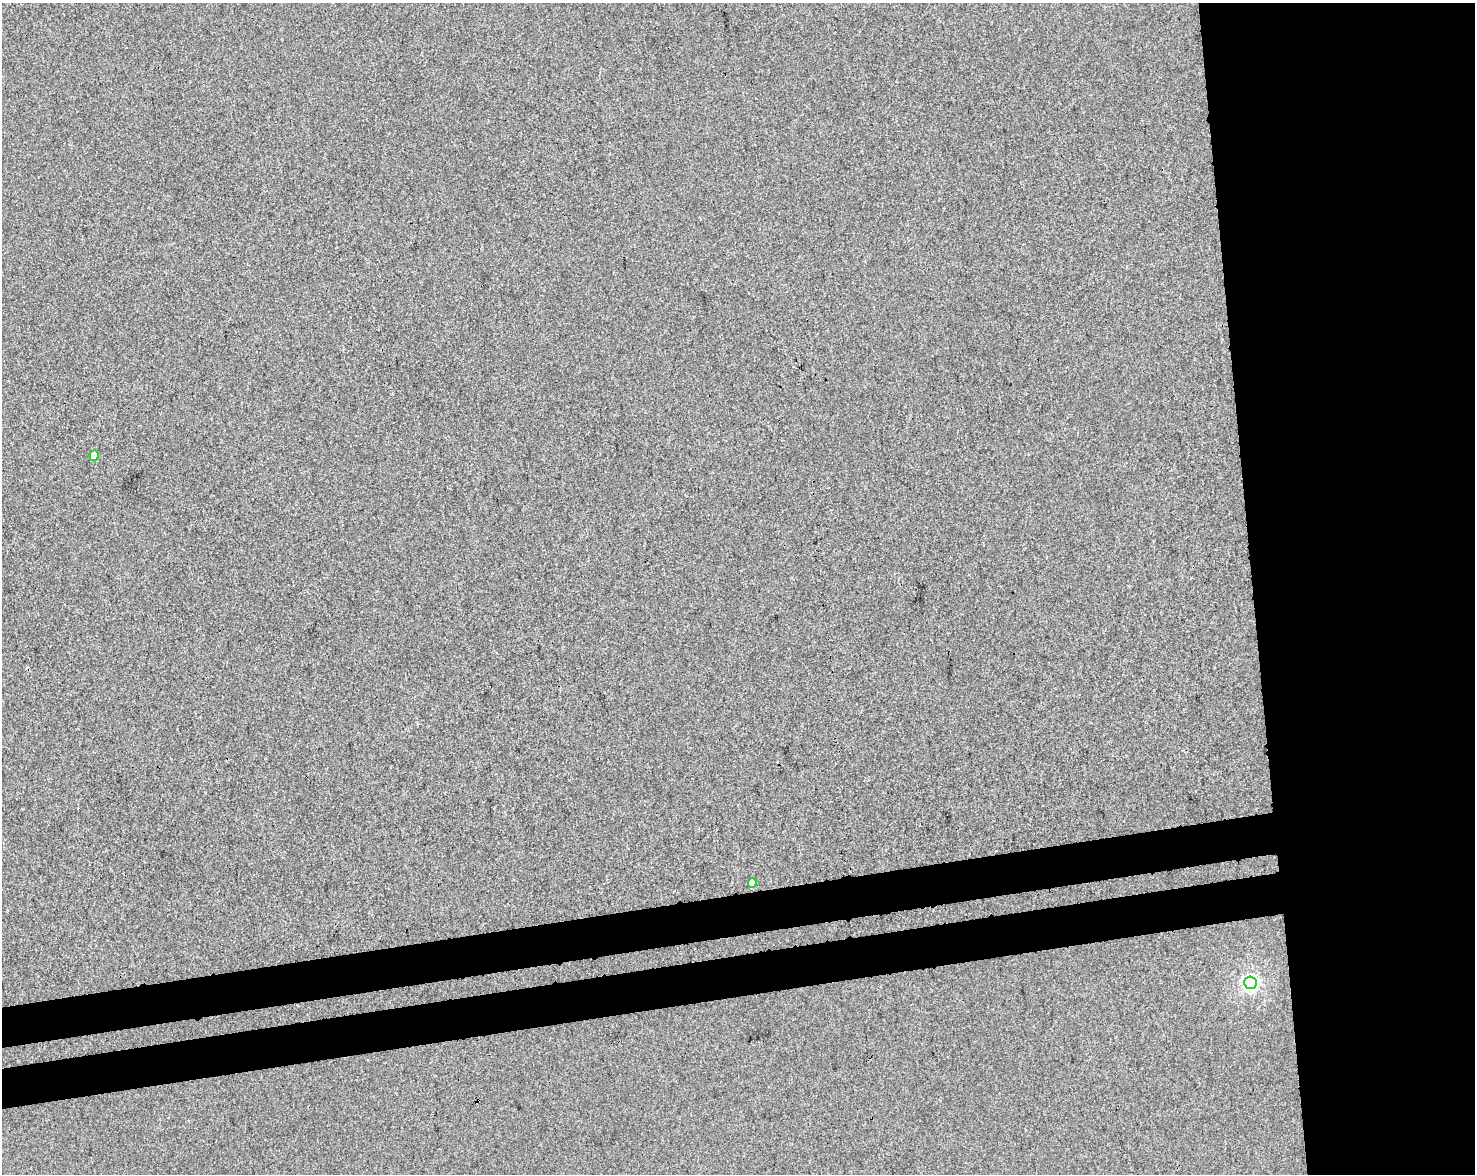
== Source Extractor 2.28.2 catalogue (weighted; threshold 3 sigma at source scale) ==
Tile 6 of 3 x 4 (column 3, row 2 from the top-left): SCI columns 3017-4489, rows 2401-3572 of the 4515 x 4801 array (HDU 1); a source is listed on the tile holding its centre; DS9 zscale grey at full resolution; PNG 1477 x 1176 px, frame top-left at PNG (2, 3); each listed source drawn as its Kron ellipse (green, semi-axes under 4 px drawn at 4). Shown black and unused: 21% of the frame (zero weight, under 3 of 4 exposures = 5% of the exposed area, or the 3 px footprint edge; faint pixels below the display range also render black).
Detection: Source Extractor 2.28.2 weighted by HDU 2 'WHT'; one run over the whole footprint, this tile lists its part. Background 3.77e-04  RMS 0.0047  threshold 0.0212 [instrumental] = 3 sigma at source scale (4.5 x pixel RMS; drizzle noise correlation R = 1.50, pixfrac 1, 0.0396/0.0396 arcsec/px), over >= 5 px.
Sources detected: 3; all 3 listed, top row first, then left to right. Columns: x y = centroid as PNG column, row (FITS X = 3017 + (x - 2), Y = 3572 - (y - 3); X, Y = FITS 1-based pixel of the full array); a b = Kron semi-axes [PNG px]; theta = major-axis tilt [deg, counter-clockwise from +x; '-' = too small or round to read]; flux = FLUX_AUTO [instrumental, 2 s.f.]
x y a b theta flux
94 456 5 4 - 6
752 883 5 4 - 3.5
1250 983 6 6 - 91